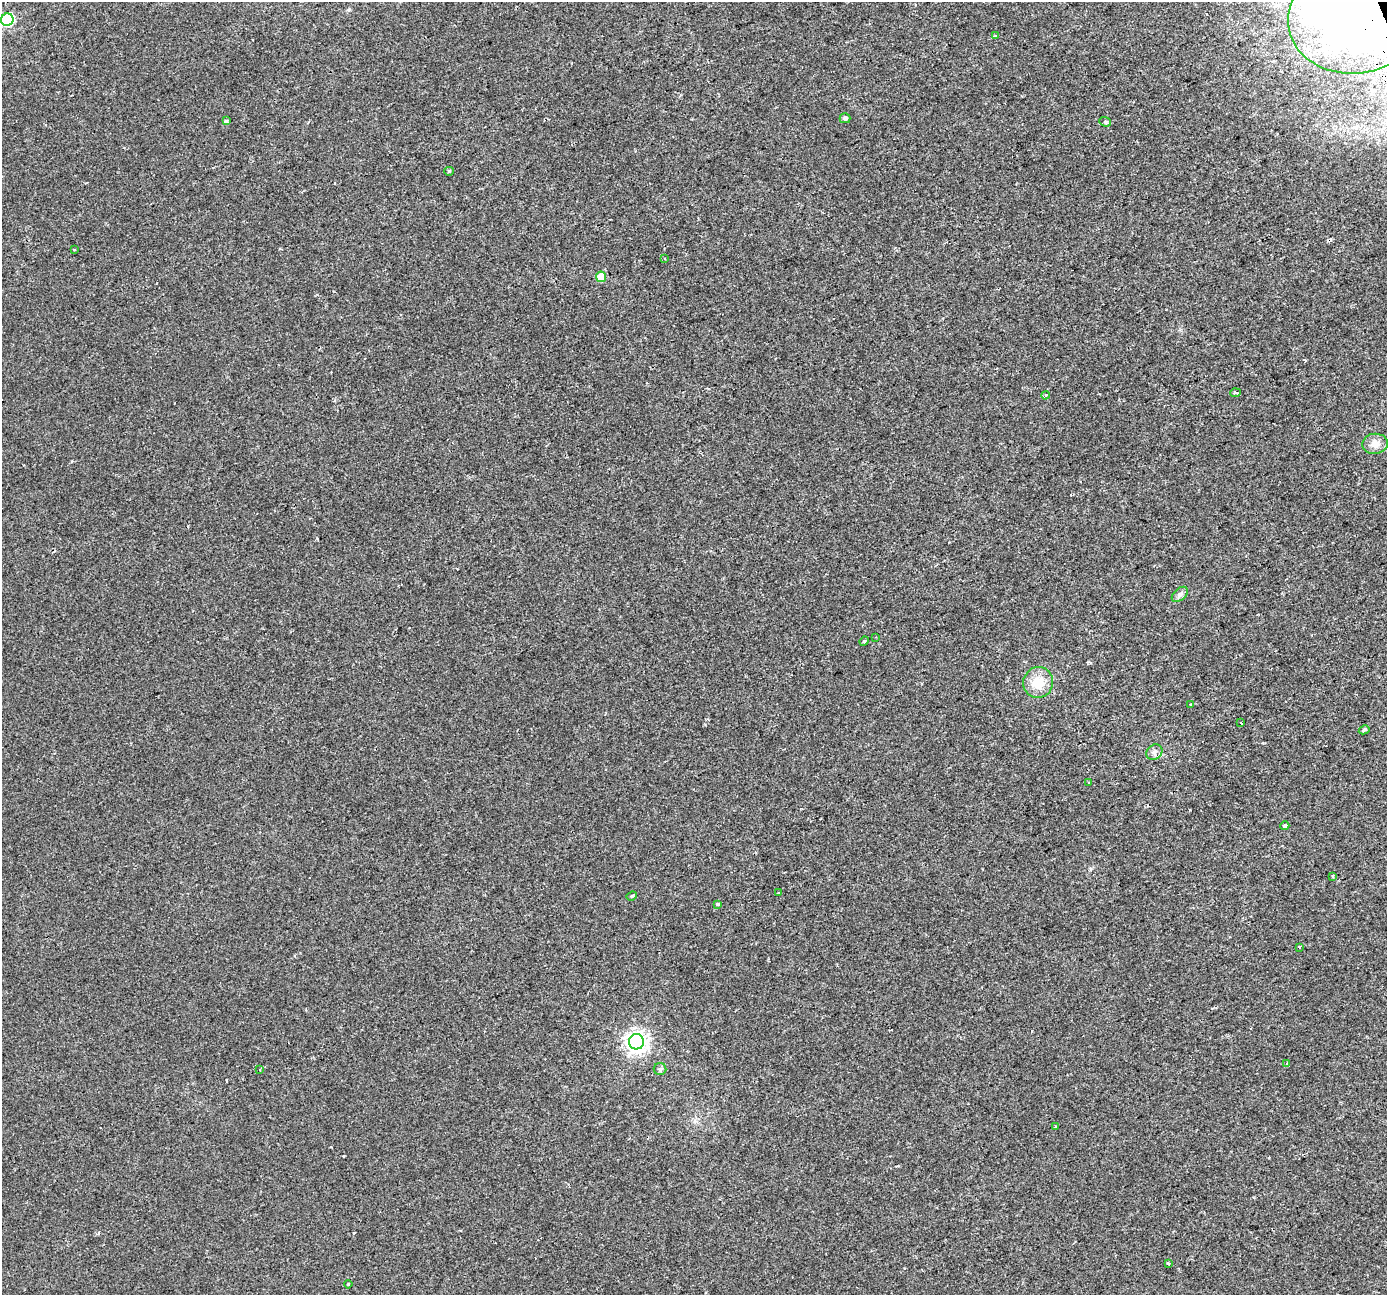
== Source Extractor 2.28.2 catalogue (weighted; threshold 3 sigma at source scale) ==
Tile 10 of 4 x 4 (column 2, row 3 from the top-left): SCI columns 1411-2795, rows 1383-2675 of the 5624 x 5415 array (HDU 1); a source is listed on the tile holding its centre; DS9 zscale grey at full resolution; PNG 1389 x 1297 px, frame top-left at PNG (2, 2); each listed source drawn as its Kron ellipse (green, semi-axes under 4 px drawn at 4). Shown black and unused: <1% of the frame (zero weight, under 2 of 3 exposures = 2% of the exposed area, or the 3 px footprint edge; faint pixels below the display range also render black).
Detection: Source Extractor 2.28.2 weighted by HDU 2 'WHT'; one run over the whole footprint, this tile lists its part. Background 0.00151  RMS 0.0035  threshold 0.0157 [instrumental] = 3 sigma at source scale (4.5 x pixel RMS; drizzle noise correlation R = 1.50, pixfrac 1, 0.0396/0.0396 arcsec/px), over >= 5 px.
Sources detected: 42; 2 inside a brighter object's white glare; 5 cosmic-ray / hot-pixel residue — neither listed nor drawn; the other 35 listed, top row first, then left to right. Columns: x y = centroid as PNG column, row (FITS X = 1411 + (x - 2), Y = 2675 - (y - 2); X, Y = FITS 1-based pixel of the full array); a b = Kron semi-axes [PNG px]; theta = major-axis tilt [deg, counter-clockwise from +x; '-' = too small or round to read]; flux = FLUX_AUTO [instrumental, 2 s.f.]
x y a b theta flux
1356 18 68 55 7 150
7 20 6 6 - 35
995 36 3 3 - 0.41
845 118 5 5 - 0.95
226 121 4 3 - 0.9
1105 122 6 4 -21 0.54
449 171 5 4 - 0.37
74 250 3 2 - 0.31
665 259 3 3 - 0.42
601 277 5 5 - 8.3
1235 393 5 3 - 0.54
1046 395 4 3 - 0.96
1375 444 13 10 6 2.8
1180 594 9 6 42 1.1
876 637 3 2 - 0.35
864 641 5 4 - 0.45
1038 682 15 15 - 7
1191 705 3 3 - 1.1
1241 723 3 3 - 1.1
1364 730 5 4 - 0.68
1154 752 8 7 - 1.2
1088 783 3 2 - 0.47
1285 826 4 3 - 0.78
1333 876 3 3 - 0.46
779 893 3 2 - 0.42
632 896 5 4 - 0.46
718 904 3 3 - 2.5
1299 947 3 3 - 0.35
636 1042 7 7 - 210
1287 1063 4 2 - 0.27
260 1069 3 3 - 0.64
660 1069 6 6 - 0.76
1056 1127 4 3 - 0.42
1168 1263 4 3 - 0.6
348 1284 4 3 - 0.3
Overlapping masked pixels (flux is a lower limit): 1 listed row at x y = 1356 18
Isophote crosses this tile's border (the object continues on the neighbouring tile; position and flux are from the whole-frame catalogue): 2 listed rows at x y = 1356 18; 7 20
Unlisted compact peaks at least as high as the median listed source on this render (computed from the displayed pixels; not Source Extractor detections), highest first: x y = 1190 810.